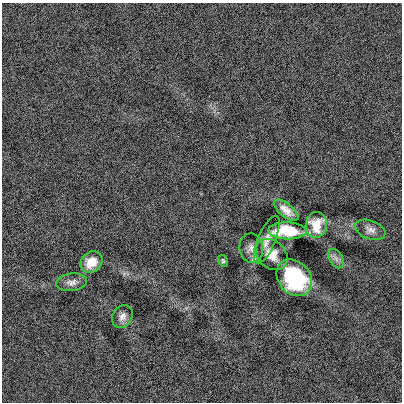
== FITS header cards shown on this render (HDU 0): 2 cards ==
NAXIS1  =                  400
NAXIS2  =                  400

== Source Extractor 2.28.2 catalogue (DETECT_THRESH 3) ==
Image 400 x 400 px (HDU 0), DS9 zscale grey, 1 PNG px = 1 image px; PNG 404 x 404 px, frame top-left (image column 1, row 400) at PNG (2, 3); each listed source drawn as its Kron ellipse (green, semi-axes under 4 px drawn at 4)
Background -5.12e-04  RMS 0.11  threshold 0.333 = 3 sigma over >= 5 px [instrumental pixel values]
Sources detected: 13; all 13 listed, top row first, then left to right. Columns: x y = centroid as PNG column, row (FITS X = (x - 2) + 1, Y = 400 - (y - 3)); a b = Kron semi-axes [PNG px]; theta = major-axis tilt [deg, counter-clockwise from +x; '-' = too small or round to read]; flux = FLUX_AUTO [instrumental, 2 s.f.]
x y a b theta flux
286 210 15 6 -38 67
316 225 13 10 82 120
370 230 16 9 -19 47
288 231 19 8 -1 290
267 240 25 9 67 71
251 248 15 11 -82 56
272 255 17 13 -42 90
336 259 10 6 -63 32
223 261 6 5 - 12
91 262 12 10 44 120
294 278 20 16 -48 610
71 282 15 8 8 44
122 316 12 9 58 45